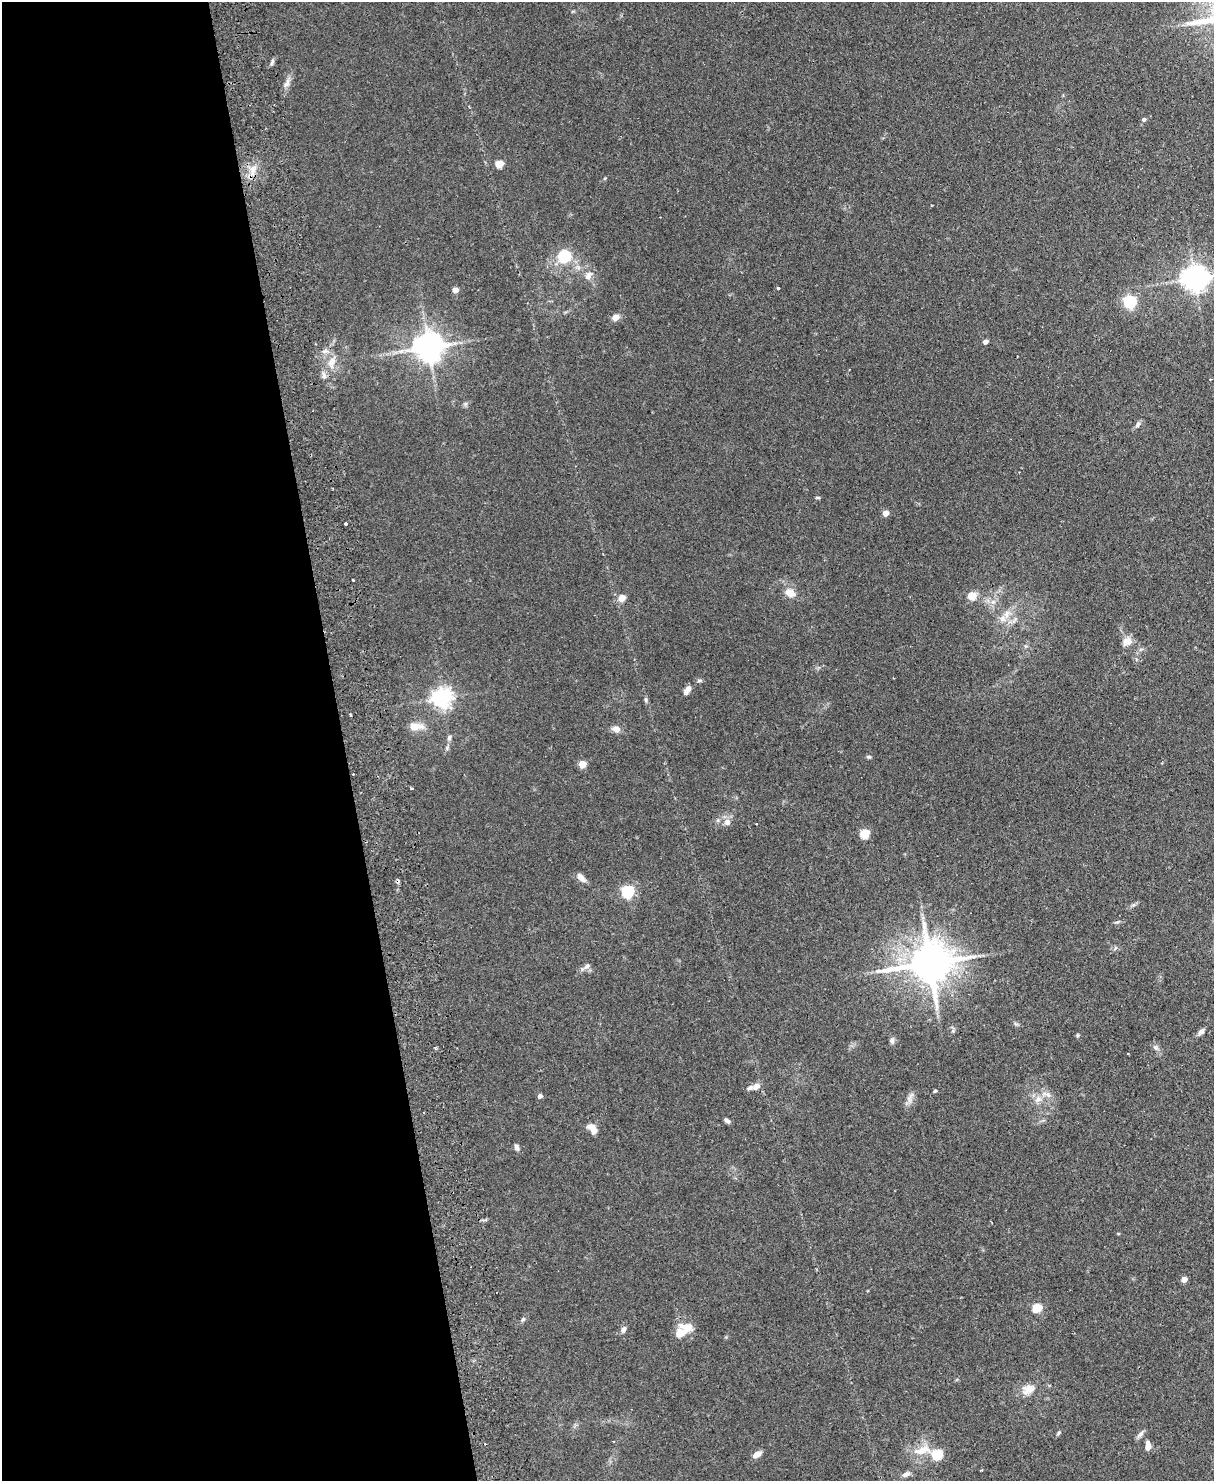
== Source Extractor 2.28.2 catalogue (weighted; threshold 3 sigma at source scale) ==
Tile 5 of 4 x 3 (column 1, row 2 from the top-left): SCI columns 58-1269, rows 1631-3109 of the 4965 x 4852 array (HDU 1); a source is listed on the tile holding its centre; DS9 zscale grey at full resolution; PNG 1216 x 1483 px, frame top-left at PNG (2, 2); no overlay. Shown black and unused: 28% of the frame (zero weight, under 2 of 3 exposures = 3% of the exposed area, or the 3 px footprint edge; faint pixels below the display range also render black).
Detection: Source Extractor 2.28.2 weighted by HDU 2 'WHT'; one run over the whole footprint, this tile lists its part. Background 0.144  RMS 0.0069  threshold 0.0309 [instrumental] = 3 sigma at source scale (4.5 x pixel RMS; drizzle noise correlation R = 1.50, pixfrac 1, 0.05/0.05 arcsec/px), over >= 5 px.
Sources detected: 74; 3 cosmic-ray / hot-pixel residue — not listed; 2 inside a brighter listed object's ellipse — not listed separately; the other 69 listed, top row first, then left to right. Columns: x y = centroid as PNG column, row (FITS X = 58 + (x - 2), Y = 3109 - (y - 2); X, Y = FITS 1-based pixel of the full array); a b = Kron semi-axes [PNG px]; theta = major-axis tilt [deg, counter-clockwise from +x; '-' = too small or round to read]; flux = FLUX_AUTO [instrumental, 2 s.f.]
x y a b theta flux
287 83 15 7 68 3.7
1144 119 6 4 24 1.3
499 164 5 4 - 18
253 170 16 6 81 5.5
564 256 15 13 46 20
588 276 12 7 57 3.7
1194 278 8 7 - 680
779 288 3 3 - 1.6
455 290 6 5 - 3.1
1130 301 6 5 - 99
616 317 6 5 - 6.4
985 341 5 4 - 3
428 347 9 8 - 1000
332 362 12 8 56 5.3
324 376 6 6 - 1.9
1138 424 9 5 69 1.6
818 498 6 4 -1 0.76
886 513 5 4 - 6.2
346 524 3 3 - 8.4
353 580 3 3 - 1
790 593 10 8 -20 6.8
972 596 9 8 - 7.4
622 598 5 5 - 11
1002 619 9 7 -74 3.5
1127 641 13 11 28 4.8
687 690 13 6 57 3.3
442 698 7 6 - 350
645 699 7 4 -74 1.1
351 715 3 3 - 1.8
415 726 17 8 1 7.7
616 729 9 7 -9 3.9
449 738 7 5 74 1.6
869 757 5 5 - 0.96
582 764 5 5 - 13
411 789 3 3 - 1.2
727 822 9 9 - 3.4
756 824 3 2 - 0.88
865 834 5 5 - 29
581 877 11 7 -49 4
627 892 6 5 - 78
929 963 14 12 10 2100
587 966 10 6 40 2.4
1201 1031 9 6 46 2.2
1077 1035 6 3 -71 0.73
892 1041 8 6 -86 1.7
435 1048 3 3 - 0.85
756 1086 10 7 21 4.8
935 1091 5 4 - 0.82
540 1096 5 4 - 2.3
909 1099 11 7 -80 3
1038 1099 9 8 - 3.8
727 1121 7 4 -42 1.9
593 1127 14 7 -9 4.1
516 1147 7 5 -75 1.8
1118 1233 5 3 - 0.55
1184 1279 5 4 - 5.4
1037 1308 5 5 - 30
523 1319 6 5 - 1.1
623 1330 8 6 64 2.5
680 1333 10 8 52 9
1028 1389 18 12 21 7.4
1058 1433 7 3 43 0.94
1141 1434 10 6 45 2.1
1148 1446 9 5 87 4.2
922 1450 27 10 19 11
757 1454 10 6 32 4.2
937 1454 6 5 - 41
982 1470 3 2 - 0.63
906 1474 9 6 18 2.7
Unlisted compact peaks at least as high as the median listed source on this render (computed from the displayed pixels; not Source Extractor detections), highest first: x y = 699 680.